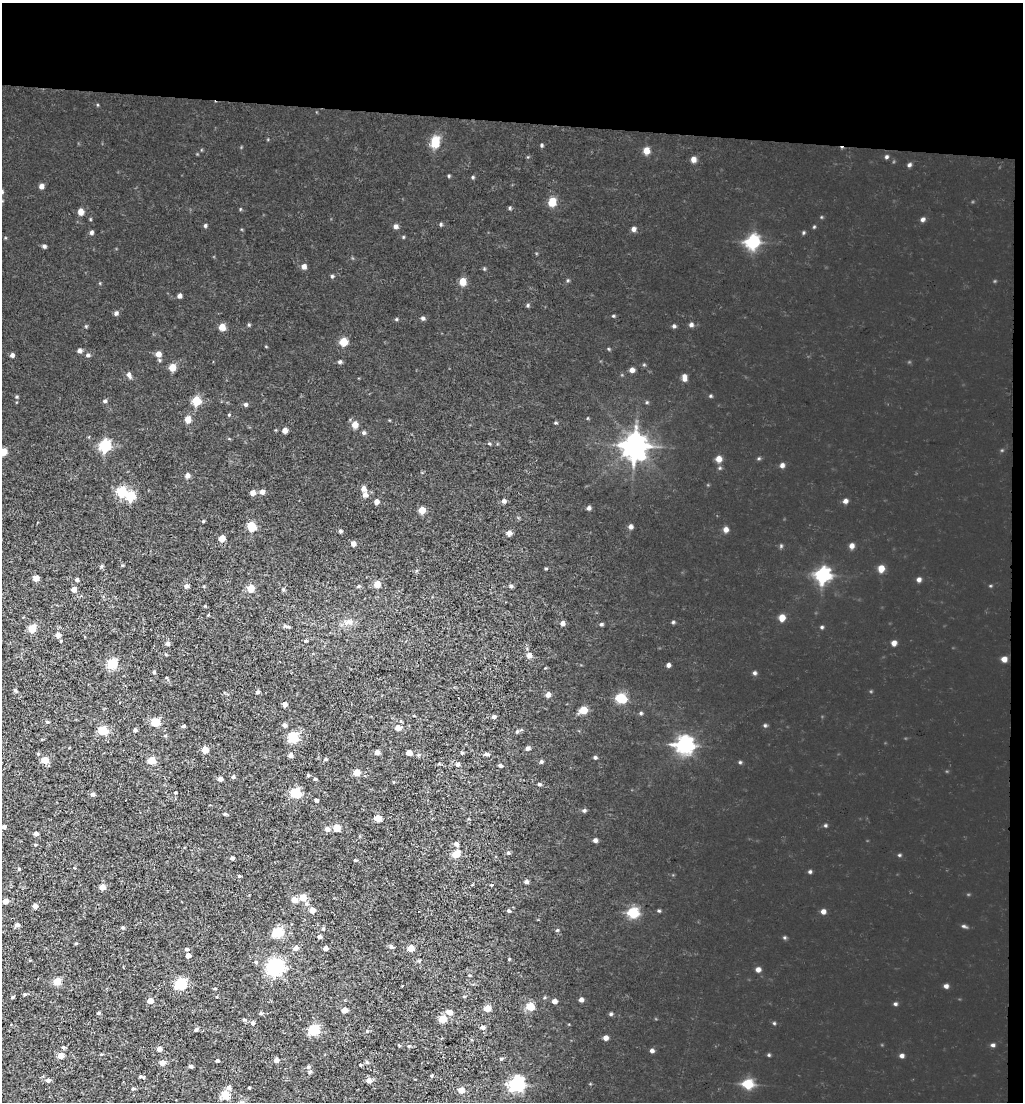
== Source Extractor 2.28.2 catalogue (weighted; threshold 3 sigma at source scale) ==
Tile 2 of 2 x 2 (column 2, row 1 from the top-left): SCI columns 2819-3839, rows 2469-3568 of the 4785 x 4449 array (HDU 1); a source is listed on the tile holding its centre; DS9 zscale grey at full resolution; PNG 1025 x 1104 px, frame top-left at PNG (2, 3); no overlay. Shown black and unused: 12% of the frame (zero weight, under 3 of 5 exposures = <1% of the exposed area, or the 3 px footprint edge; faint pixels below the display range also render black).
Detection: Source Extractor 2.28.2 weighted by HDU 2 'WHT'; one run over the whole footprint, this tile lists its part. Background 0.00293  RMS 0.0025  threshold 0.0111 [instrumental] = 3 sigma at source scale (4.5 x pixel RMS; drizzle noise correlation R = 1.50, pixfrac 1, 0.0396/0.0396 arcsec/px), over >= 5 px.
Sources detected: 215; all 215 listed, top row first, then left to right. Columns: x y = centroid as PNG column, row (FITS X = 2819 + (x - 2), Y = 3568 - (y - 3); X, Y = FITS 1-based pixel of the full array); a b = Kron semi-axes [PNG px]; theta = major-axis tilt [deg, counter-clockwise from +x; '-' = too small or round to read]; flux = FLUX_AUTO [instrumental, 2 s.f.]
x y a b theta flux
435 141 6 5 - 8.1
541 145 5 3 - 0.21
646 150 5 5 - 1.9
886 157 5 3 - 0.24
693 159 5 5 - 1
909 165 5 4 - 0.29
41 186 5 5 - 0.76
552 201 5 5 - 4.1
80 212 5 5 - 1.4
923 219 6 5 - 0.39
205 226 5 4 - 0.27
395 226 5 5 - 0.52
633 229 5 5 - 0.58
91 232 5 4 - 0.39
752 242 6 6 - 16
44 246 5 4 - 0.37
304 266 5 5 - 0.74
332 276 4 4 - 0.23
463 281 6 5 - 2.7
179 296 5 4 - 0.58
116 313 5 4 - 0.44
423 318 5 4 - 0.32
691 325 6 4 63 0.39
674 326 5 4 - 0.29
222 327 5 5 - 2.3
343 342 5 5 - 4.1
79 351 5 5 - 0.53
158 354 5 5 - 1.2
12 355 5 4 - 0.48
88 355 5 4 - 0.34
340 362 5 4 - 0.32
172 367 6 5 - 2.2
632 370 5 5 - 0.69
129 375 6 5 - 0.56
684 378 8 5 -85 0.75
105 401 5 4 - 0.32
196 401 5 5 - 5.9
245 404 5 5 - 0.35
188 419 5 5 - 1.7
355 425 5 5 - 1.8
285 430 5 4 - 1
364 433 5 3 - 0.3
635 445 10 9 - 140
105 446 6 5 - 16
3 452 5 5 - 2.2
719 459 5 5 - 1.3
782 465 5 5 - 0.49
187 475 5 5 - 0.76
363 488 6 5 - 0.86
121 492 6 5 - 10
262 492 6 5 - 0.78
253 493 6 5 - 0.89
365 495 6 6 - 0.83
130 496 6 5 - 9.2
504 501 5 5 - 0.54
845 501 5 5 - 0.53
376 502 5 5 - 0.85
589 508 5 4 - 0.39
422 510 5 5 - 2
203 521 4 3 - 0.19
251 526 6 5 - 6
631 527 5 5 - 0.53
726 529 5 5 - 0.72
340 531 5 4 - 0.3
509 533 6 6 - 0.76
222 538 5 4 - 2.1
353 544 5 4 - 0.89
851 546 6 5 - 0.7
881 568 6 5 - 1.5
823 575 7 6 - 28
36 578 5 4 - 2.1
919 579 5 5 - 0.49
77 580 4 3 - 0.32
377 584 5 5 - 2
186 586 5 5 - 0.57
511 586 5 5 - 0.34
251 588 5 5 - 3.1
74 589 5 4 - 0.89
782 618 5 5 - 1.7
349 622 12 7 9 1.2
673 622 4 4 - 0.21
562 623 5 5 - 0.57
601 624 4 4 - 0.27
32 628 5 5 - 5.2
58 635 6 5 - 0.77
894 643 5 5 - 0.75
168 644 5 5 - 0.53
529 655 6 5 - 0.99
1004 659 5 5 - 0.9
112 664 5 5 - 11
668 665 5 4 - 0.44
154 672 4 4 - 0.24
754 673 5 4 - 0.3
15 690 4 4 - 0.31
257 692 5 4 - 0.36
548 695 5 5 - 0.94
621 698 6 5 - 9.7
285 704 4 4 - 0.77
583 710 5 5 - 4.1
641 713 5 3 - 0.22
494 717 4 4 - 0.42
155 722 5 5 - 7
284 725 5 4 - 0.5
183 726 5 4 - 0.3
398 728 5 5 - 1.2
103 730 5 5 - 8
135 730 5 3 - 0.41
517 731 5 3 - 0.27
293 737 5 5 - 13
685 745 7 6 - 53
527 748 5 4 - 0.45
205 750 5 4 - 2.8
377 753 5 5 - 0.72
409 753 4 4 - 1.3
462 753 5 3 - 0.22
486 754 6 4 -9 0.42
290 755 5 5 - 0.59
595 757 4 4 - 0.3
325 759 4 4 - 0.25
45 760 5 5 - 3.3
151 760 5 5 - 4
541 762 6 4 0 0.28
457 764 5 5 - 0.42
500 765 5 4 - 0.34
357 773 5 5 - 2.6
308 775 4 4 - 0.25
233 777 4 4 - 0.29
220 779 5 4 - 0.66
315 779 4 4 - 0.28
539 784 4 4 - 0.3
175 793 3 3 - 0.21
295 793 5 5 - 13
92 794 5 4 - 0.54
316 800 4 3 - 0.33
584 810 5 4 - 0.32
225 814 4 4 - 0.24
377 818 5 4 - 3.1
4 827 4 4 - 0.41
336 828 5 5 - 3.5
327 829 5 5 - 0.9
36 834 4 4 - 0.58
595 840 5 4 - 0.55
456 844 5 5 - 0.56
508 853 5 4 - 0.27
456 854 6 5 - 3.2
232 858 4 4 - 0.38
355 860 4 3 - 0.22
19 869 4 3 - 0.26
810 872 5 3 - 0.25
239 876 4 3 - 0.22
526 882 5 4 - 0.49
102 887 5 5 - 1.4
303 897 6 5 - 2.5
294 900 5 5 - 1.7
5 901 5 4 - 1.1
35 906 5 5 - 0.75
312 910 5 5 - 1.4
508 911 5 3 - 0.28
823 912 5 4 - 0.67
633 913 5 5 - 12
17 925 6 5 - 0.52
123 927 4 4 - 0.27
323 929 5 3 - 0.24
278 932 5 5 - 12
319 937 5 5 - 0.47
391 946 6 4 -49 0.44
296 948 6 5 - 0.74
325 948 4 4 - 0.7
411 948 5 4 - 2.9
186 949 5 4 - 0.34
188 956 4 4 - 0.87
275 967 7 6 - 59
758 969 5 4 - 0.73
57 981 5 4 - 4.6
181 984 5 5 - 17
946 986 5 4 - 0.49
13 997 4 4 - 0.22
581 1000 5 4 - 0.58
150 1001 5 5 - 1.4
554 1001 4 4 - 0.84
895 1004 5 4 - 0.24
530 1006 5 5 - 5.5
487 1008 5 5 - 2.3
344 1010 5 4 - 1.1
449 1012 6 5 - 1.2
99 1013 4 3 - 0.3
261 1013 5 4 - 0.27
611 1014 4 4 - 0.25
442 1019 5 5 - 3.4
253 1023 5 4 - 0.39
483 1027 5 5 - 0.51
196 1029 5 4 - 0.31
314 1030 5 5 - 15
605 1038 5 4 - 0.77
993 1045 5 4 - 0.32
63 1047 5 4 - 0.31
159 1049 4 4 - 0.89
652 1051 5 4 - 0.44
60 1056 5 5 - 1.9
901 1056 5 4 - 0.48
217 1060 4 3 - 0.28
276 1060 5 5 - 0.76
367 1062 5 4 - 0.28
162 1063 5 5 - 1.4
190 1066 5 4 - 0.35
308 1067 5 3 - 0.28
431 1076 5 3 - 0.22
48 1080 6 4 4 0.53
369 1080 6 5 - 0.92
516 1084 6 6 - 41
748 1084 5 5 - 8.5
229 1088 6 6 - 0.6
133 1089 5 3 - 0.22
461 1090 5 5 - 1.9
225 1095 5 5 - 6.1
Isophote crosses this tile's border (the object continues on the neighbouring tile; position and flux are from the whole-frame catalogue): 1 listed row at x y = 3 452
Unlisted compact peaks at least as high as the median listed source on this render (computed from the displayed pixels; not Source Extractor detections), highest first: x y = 822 627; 740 762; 765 725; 964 926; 825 825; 441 224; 473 177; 613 316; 710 396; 557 930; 774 1023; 528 305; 899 855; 659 911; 769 1055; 449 176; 556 423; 249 325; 396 319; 17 397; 781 546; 814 227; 636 427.